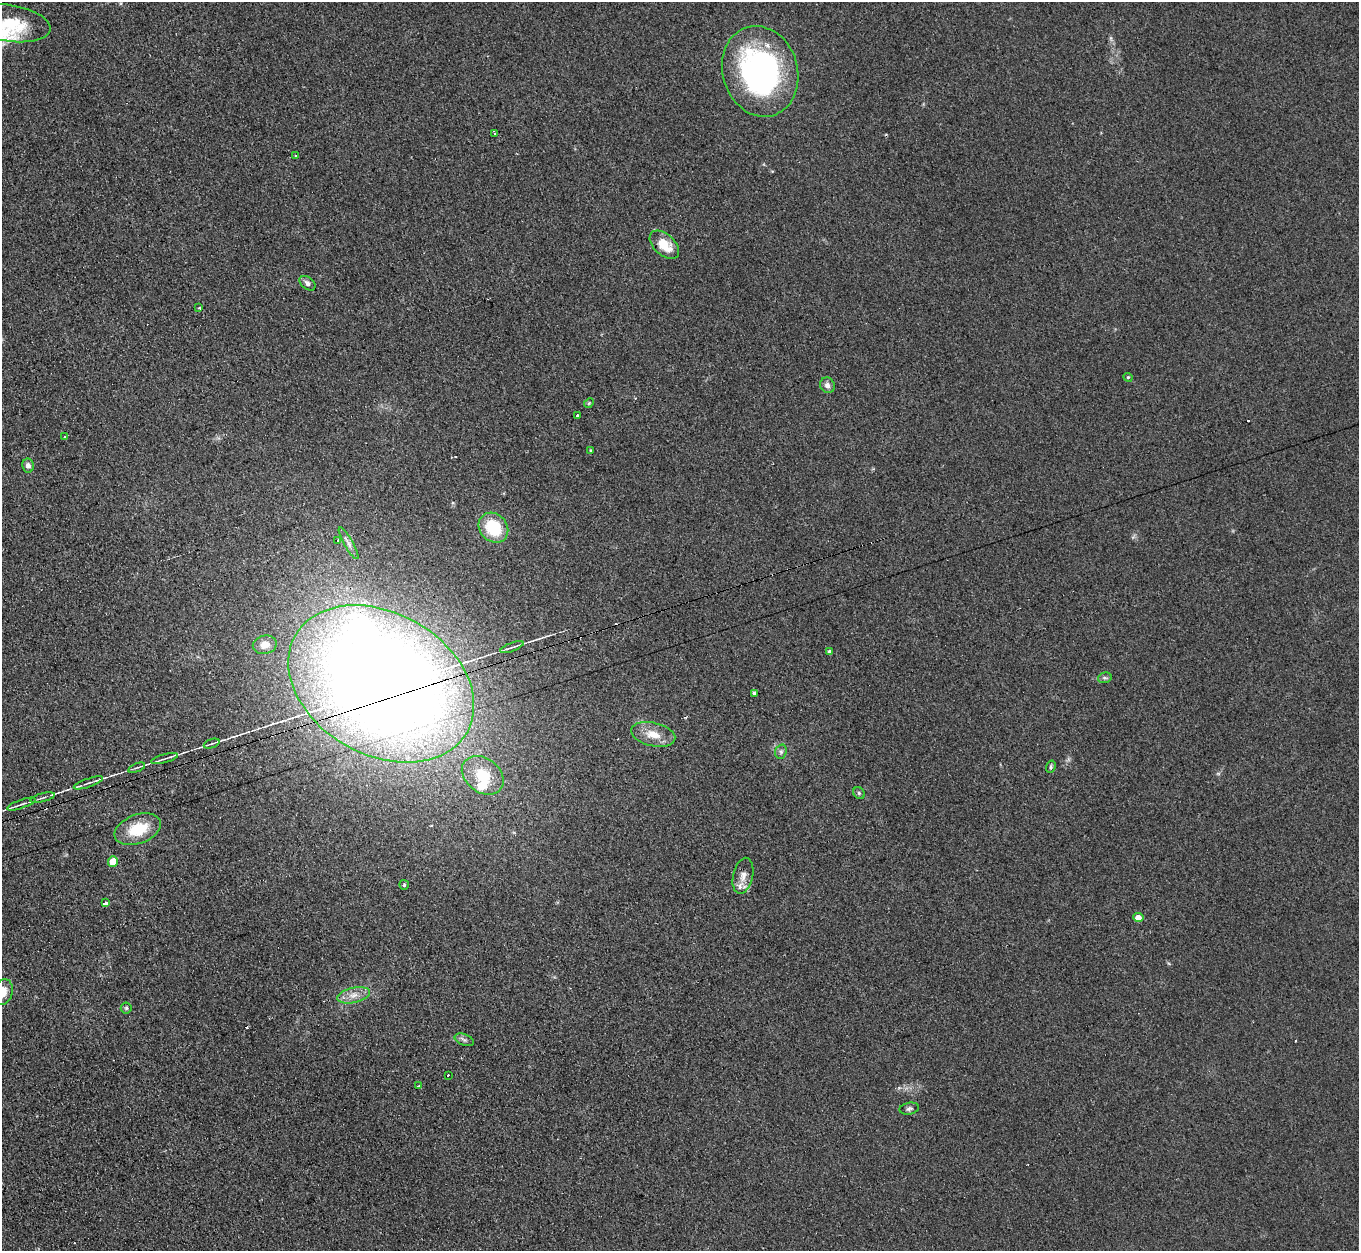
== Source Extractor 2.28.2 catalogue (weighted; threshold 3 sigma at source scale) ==
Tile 7 of 4 x 4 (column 3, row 2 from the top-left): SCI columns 2735-4091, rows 2777-4025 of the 5457 x 5421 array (HDU 1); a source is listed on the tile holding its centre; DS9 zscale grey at full resolution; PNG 1361 x 1253 px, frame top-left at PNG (2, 2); each listed source drawn as its Kron ellipse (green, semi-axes under 4 px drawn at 4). Shown black and unused: <1% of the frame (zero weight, under 2 of 3 exposures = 2% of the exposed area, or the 3 px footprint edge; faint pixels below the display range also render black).
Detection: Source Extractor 2.28.2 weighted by HDU 2 'WHT'; one run over the whole footprint, this tile lists its part. Background 0.154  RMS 0.014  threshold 0.0609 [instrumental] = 3 sigma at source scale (4.5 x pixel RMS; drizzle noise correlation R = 1.50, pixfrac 1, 0.05/0.05 arcsec/px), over >= 5 px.
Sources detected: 57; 2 inside a brighter object's white glare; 6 cosmic-ray / hot-pixel residue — neither listed nor drawn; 2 inside a brighter listed object's ellipse — not listed separately; the other 47 listed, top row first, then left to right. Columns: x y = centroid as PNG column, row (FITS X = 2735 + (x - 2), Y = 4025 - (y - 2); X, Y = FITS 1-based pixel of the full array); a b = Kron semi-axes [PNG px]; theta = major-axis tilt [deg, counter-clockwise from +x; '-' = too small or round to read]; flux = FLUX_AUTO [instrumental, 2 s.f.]
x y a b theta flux
9 23 41 18 -9 57
760 71 46 37 -73 340
495 133 4 3 - 17
296 155 3 2 - 1.4
664 245 17 10 -43 30
307 283 9 6 -38 5
199 308 3 3 - 4.9
1128 377 5 4 - 1.6
827 385 8 7 - 6.1
589 403 5 4 - 1.6
577 415 3 3 - 2.8
65 437 3 3 - 2.3
590 450 4 2 - 1.1
28 465 7 6 - 5.7
493 528 16 13 -47 60
338 541 3 3 - 6.5
348 543 18 4 -60 6.2
265 645 12 9 12 11
512 647 12 3 20 3.3
830 652 4 4 - 4.6
1105 678 7 5 17 2.6
381 684 99 71 -29 2800
754 694 3 3 - 4.8
653 734 22 11 -13 21
212 744 8 2 21 2.1
781 752 7 5 71 3.3
164 759 14 2 15 3.4
1051 767 6 4 71 2.6
137 768 9 3 21 2.1
483 775 23 17 -37 46
88 783 15 3 19 4.4
859 793 6 5 - 2.5
43 798 13 2 14 3
21 804 15 2 19 3.5
138 829 24 14 20 42
113 862 5 5 - 28
743 876 18 10 77 12
404 885 5 5 - 2.2
106 903 4 3 - 37
1138 918 5 4 - 12
3 992 13 9 74 18
354 995 17 7 13 13
126 1008 5 5 - 2.2
464 1040 10 5 -21 3.9
448 1075 3 3 - 1.6
418 1086 4 3 - 6.9
909 1109 10 6 11 3.7
Overlapping masked pixels (flux is a lower limit): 1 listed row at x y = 381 684
Isophote crosses this tile's border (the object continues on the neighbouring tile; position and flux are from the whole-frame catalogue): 2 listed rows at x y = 9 23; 3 992